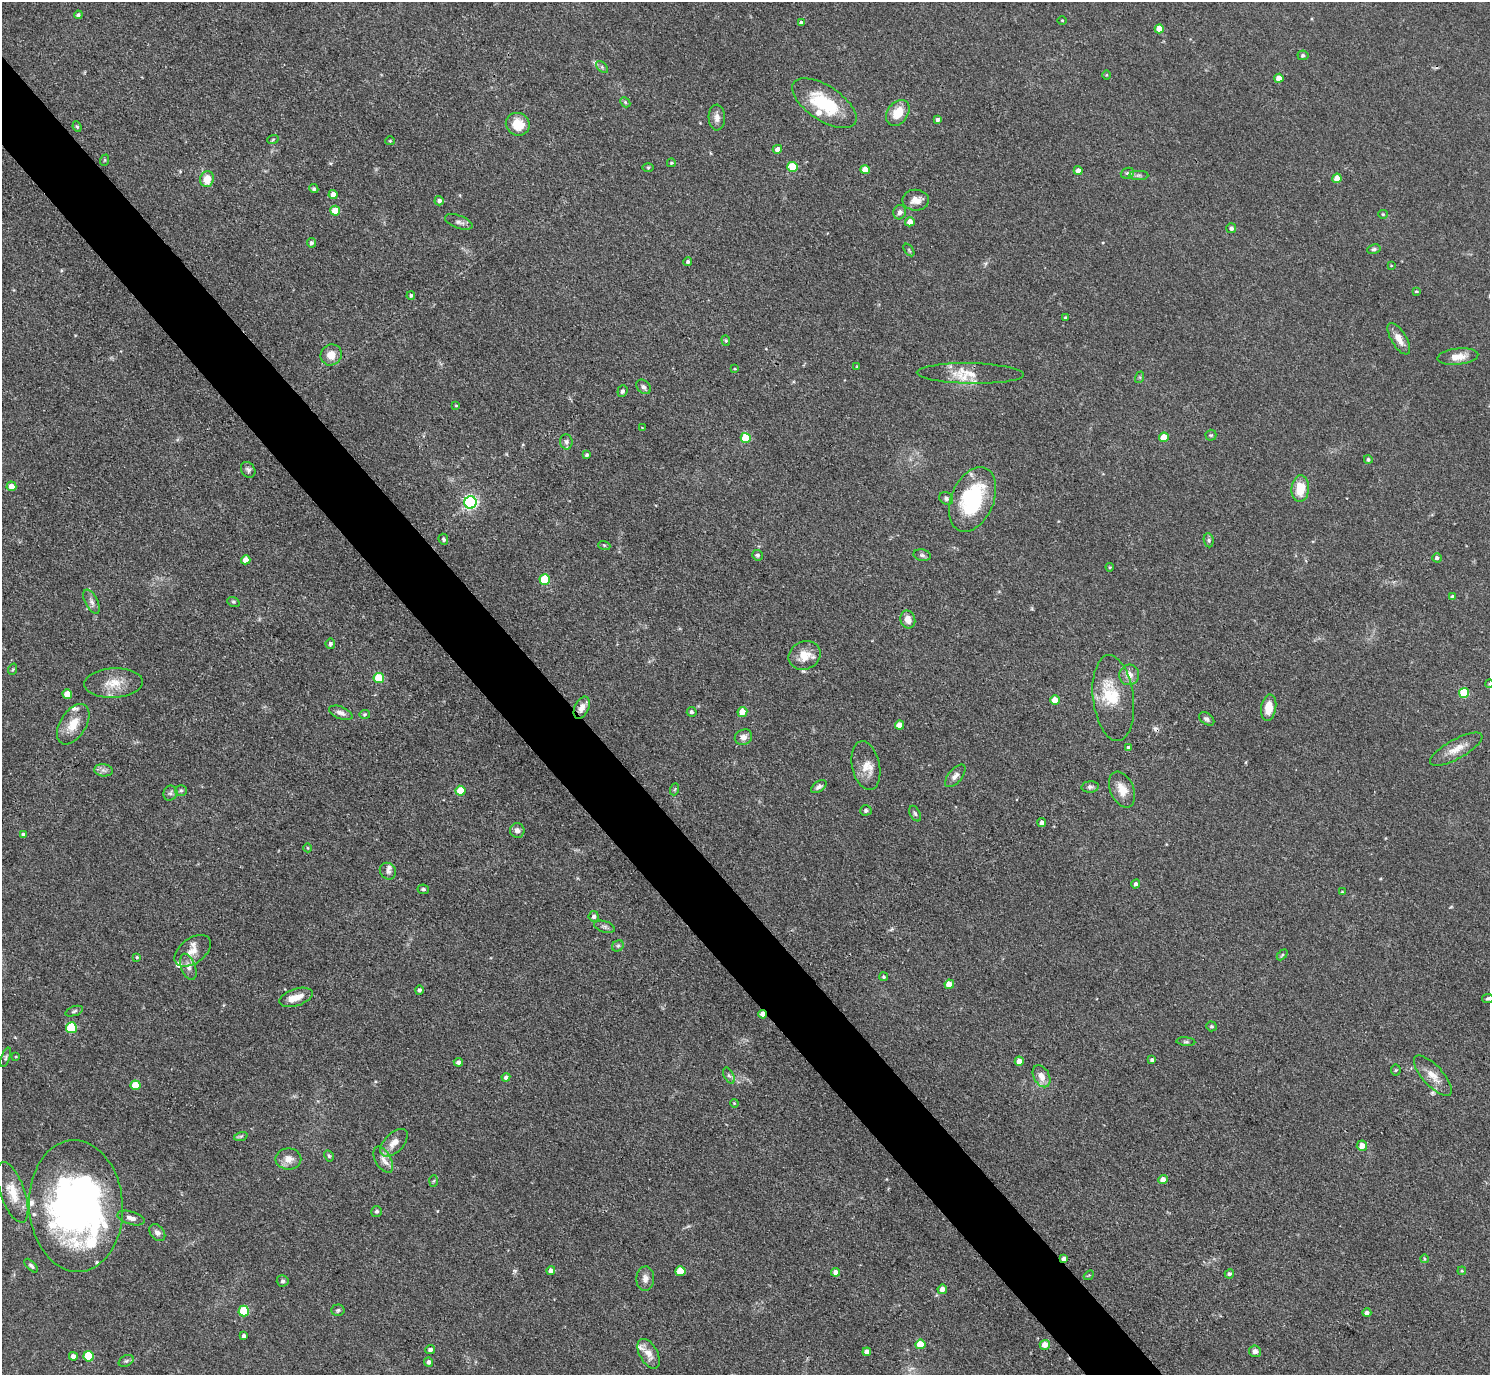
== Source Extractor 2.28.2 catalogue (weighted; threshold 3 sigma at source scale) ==
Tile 11 of 4 x 4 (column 3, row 3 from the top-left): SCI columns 2977-4464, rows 1672-3044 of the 5953 x 5949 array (HDU 1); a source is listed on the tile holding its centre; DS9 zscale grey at full resolution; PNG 1492 x 1377 px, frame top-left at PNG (2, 2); each listed source drawn as its Kron ellipse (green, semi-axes under 4 px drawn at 4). Shown black and unused: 5% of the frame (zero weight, under 3 of 4 exposures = <1% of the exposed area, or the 3 px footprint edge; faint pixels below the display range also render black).
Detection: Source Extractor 2.28.2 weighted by HDU 2 'WHT'; one run over the whole footprint, this tile lists its part. Background 0.0829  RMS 0.0055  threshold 0.0246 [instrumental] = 3 sigma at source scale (4.5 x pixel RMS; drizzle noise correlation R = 1.50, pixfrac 1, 0.05/0.05 arcsec/px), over >= 5 px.
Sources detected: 209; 2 inside a brighter object's white glare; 1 cosmic-ray / hot-pixel residue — neither listed nor drawn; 12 inside a brighter listed object's ellipse — not listed separately; the other 194 listed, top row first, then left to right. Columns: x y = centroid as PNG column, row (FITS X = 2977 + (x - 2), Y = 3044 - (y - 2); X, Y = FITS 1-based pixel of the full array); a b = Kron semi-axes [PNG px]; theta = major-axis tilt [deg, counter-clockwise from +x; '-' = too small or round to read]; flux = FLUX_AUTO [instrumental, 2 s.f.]
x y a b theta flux
78 15 4 3 - 1.1
1062 20 5 3 - 0.47
801 23 4 3 - 1.4
1159 29 4 4 - 8.2
1303 55 5 5 - 1.4
602 67 7 4 -46 1
1106 75 4 3 - 0.45
1279 78 4 4 - 6.4
625 102 6 4 -47 0.86
824 103 37 17 -33 30
898 113 14 10 53 9.6
717 118 13 8 -88 3.3
938 120 4 4 - 1.2
518 124 12 11 - 11
77 127 5 4 - 0.69
273 139 6 3 20 0.69
390 141 5 4 - 0.56
777 149 5 4 - 3.1
105 160 6 3 71 0.55
671 163 4 3 - 0.6
648 167 6 4 0 0.64
793 167 5 5 - 18
865 170 5 4 - 8.6
1078 171 4 4 - 3.3
1127 173 7 5 20 1.1
1139 175 10 4 0 1.4
1337 178 5 4 - 6.8
207 179 8 7 - 8
314 189 5 4 - 0.97
333 194 4 4 - 3.4
916 200 13 10 -2 4.9
439 201 4 4 - 2
335 211 5 5 - 11
900 212 7 6 - 2
1383 214 5 4 - 0.54
459 222 14 6 -20 2.3
910 222 5 4 - 4.6
1231 228 5 5 - 1.4
311 243 5 4 - 1.4
1374 249 7 4 10 1.1
909 250 7 3 -53 0.7
688 262 4 4 - 0.93
1391 266 3 2 - 0.37
1416 291 4 3 - 0.56
411 296 4 4 - 0.93
1065 318 4 3 - 0.84
1399 339 18 7 -59 5.5
726 340 5 4 - 0.7
331 355 11 10 - 6
1458 357 20 8 6 6.5
857 367 3 3 - 0.46
735 369 4 2 - 0.38
970 373 53 10 -1 10
1140 377 6 4 73 0.67
643 387 8 6 -46 1.7
622 391 6 5 - 1.1
456 406 4 2 - 0.4
642 428 3 3 - 0.36
1211 435 5 5 - 0.84
1164 437 5 4 - 11
746 438 5 5 - 19
566 442 8 6 -87 1.7
587 455 4 4 - 1.1
1368 459 4 4 - 1.1
248 470 8 6 -54 1.6
11 486 5 5 - 4.6
1300 489 13 8 85 13
946 499 7 6 - 1.3
972 499 34 21 67 49
470 502 6 6 - 120
443 539 6 4 -65 0.98
1209 540 7 5 -83 0.95
604 545 6 4 -18 0.68
757 555 5 5 - 1
922 555 9 5 -11 1.4
1437 558 5 4 - 1.4
246 560 5 4 - 4.6
1110 567 4 4 - 0.61
545 580 5 5 - 23
1453 597 4 4 - 1.7
91 602 13 6 -63 2.3
233 602 6 4 -20 0.79
908 620 9 7 -70 4.4
330 644 5 4 - 0.95
805 655 16 14 23 7.9
13 669 6 3 71 0.62
1129 675 10 10 - 4.6
379 678 5 5 - 19
114 683 29 14 3 11
1489 684 4 3 - 0.42
1464 693 5 5 - 27
67 694 5 4 - 8.2
1113 698 43 20 -83 19
1055 700 4 4 - 8.3
582 708 12 7 65 4
1269 708 13 7 81 8
692 712 5 5 - 1.1
742 712 5 5 - 6.8
341 713 12 6 -22 2.8
365 714 5 4 - 0.72
1207 719 8 5 -36 1.5
73 724 22 13 58 9.6
899 725 4 4 - 7
743 737 9 7 24 2.7
1129 748 4 3 - 1.7
1456 749 29 9 29 7.6
866 766 24 14 -78 7.5
103 770 9 6 -8 2.1
955 776 14 6 49 2.9
819 787 9 5 35 1.7
1090 787 8 5 5 1.5
675 789 6 4 71 0.71
181 790 6 5 - 1
1122 790 19 11 -66 7.4
460 791 5 5 - 12
170 793 7 6 - 1.4
866 810 5 5 - 1.1
915 814 8 5 -62 1.1
1042 822 4 4 - 2.1
517 831 7 7 - 2.3
23 835 4 3 - 1.4
308 848 4 3 - 0.42
388 871 9 7 -49 2
1136 884 4 4 - 1.6
423 889 6 5 - 1.2
1342 892 4 3 - 0.53
594 916 5 5 - 1.8
604 927 10 5 -17 1.5
618 946 6 5 - 1.1
193 951 20 12 36 6.7
1282 955 6 4 45 0.68
137 957 4 4 - 0.64
188 967 13 7 -69 3.1
884 977 4 4 - 0.91
949 984 5 4 - 7.7
419 990 4 4 - 1.4
296 997 17 8 18 6.2
1488 998 6 4 11 0.96
74 1011 9 4 20 1
762 1014 4 3 - 4.4
1211 1026 5 5 - 1.1
71 1028 5 5 - 23
1186 1042 9 4 -4 0.95
16 1056 4 2 - 0.42
6 1057 10 4 70 1
1152 1060 4 3 - 1.2
1019 1061 4 4 - 5.5
458 1062 4 4 - 2.2
1396 1070 5 5 - 0.68
729 1076 9 5 -62 1.4
1041 1076 12 8 -61 5
1433 1076 26 10 -47 7.4
506 1077 4 4 - 1.9
135 1085 5 5 - 14
734 1103 4 3 - 0.48
241 1136 7 4 18 0.88
394 1143 17 9 45 5.4
1362 1146 5 5 - 5.1
329 1156 6 4 -62 0.8
288 1159 13 10 -1 4.9
383 1160 14 7 -61 3.8
1163 1180 4 4 - 5.2
434 1181 6 4 87 0.68
13 1192 32 12 -70 11
76 1206 66 47 -86 260
377 1212 5 5 - 1.3
131 1218 14 6 -16 3
157 1233 9 7 -48 2.1
1064 1259 4 4 - 2.6
1425 1259 4 3 - 0.57
31 1266 8 4 -46 1.2
551 1271 4 4 - 2.4
680 1271 5 5 - 13
1462 1271 4 3 - 0.5
835 1272 5 4 - 3
1229 1274 4 4 - 1.3
1089 1275 5 4 - 0.63
645 1279 12 9 87 3.4
283 1281 6 5 - 1.1
942 1289 5 4 - 3
338 1310 7 5 2 0.97
244 1311 5 5 - 24
1367 1313 4 4 - 2
244 1336 4 4 - 2.1
920 1344 5 5 - 15
1045 1345 5 5 - 6.1
430 1350 5 4 - 1.5
1255 1351 6 6 - 2.2
867 1352 4 4 - 3
649 1354 16 9 -61 5.2
73 1356 4 4 - 2.5
88 1356 5 5 - 27
126 1361 8 5 29 1.2
428 1362 5 4 - 1.9
Overlapping masked pixels (flux is a lower limit): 4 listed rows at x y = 582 708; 762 1014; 76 1206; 1064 1259
Isophote crosses this tile's border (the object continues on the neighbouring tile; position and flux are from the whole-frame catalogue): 2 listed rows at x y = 1489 684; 1488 998